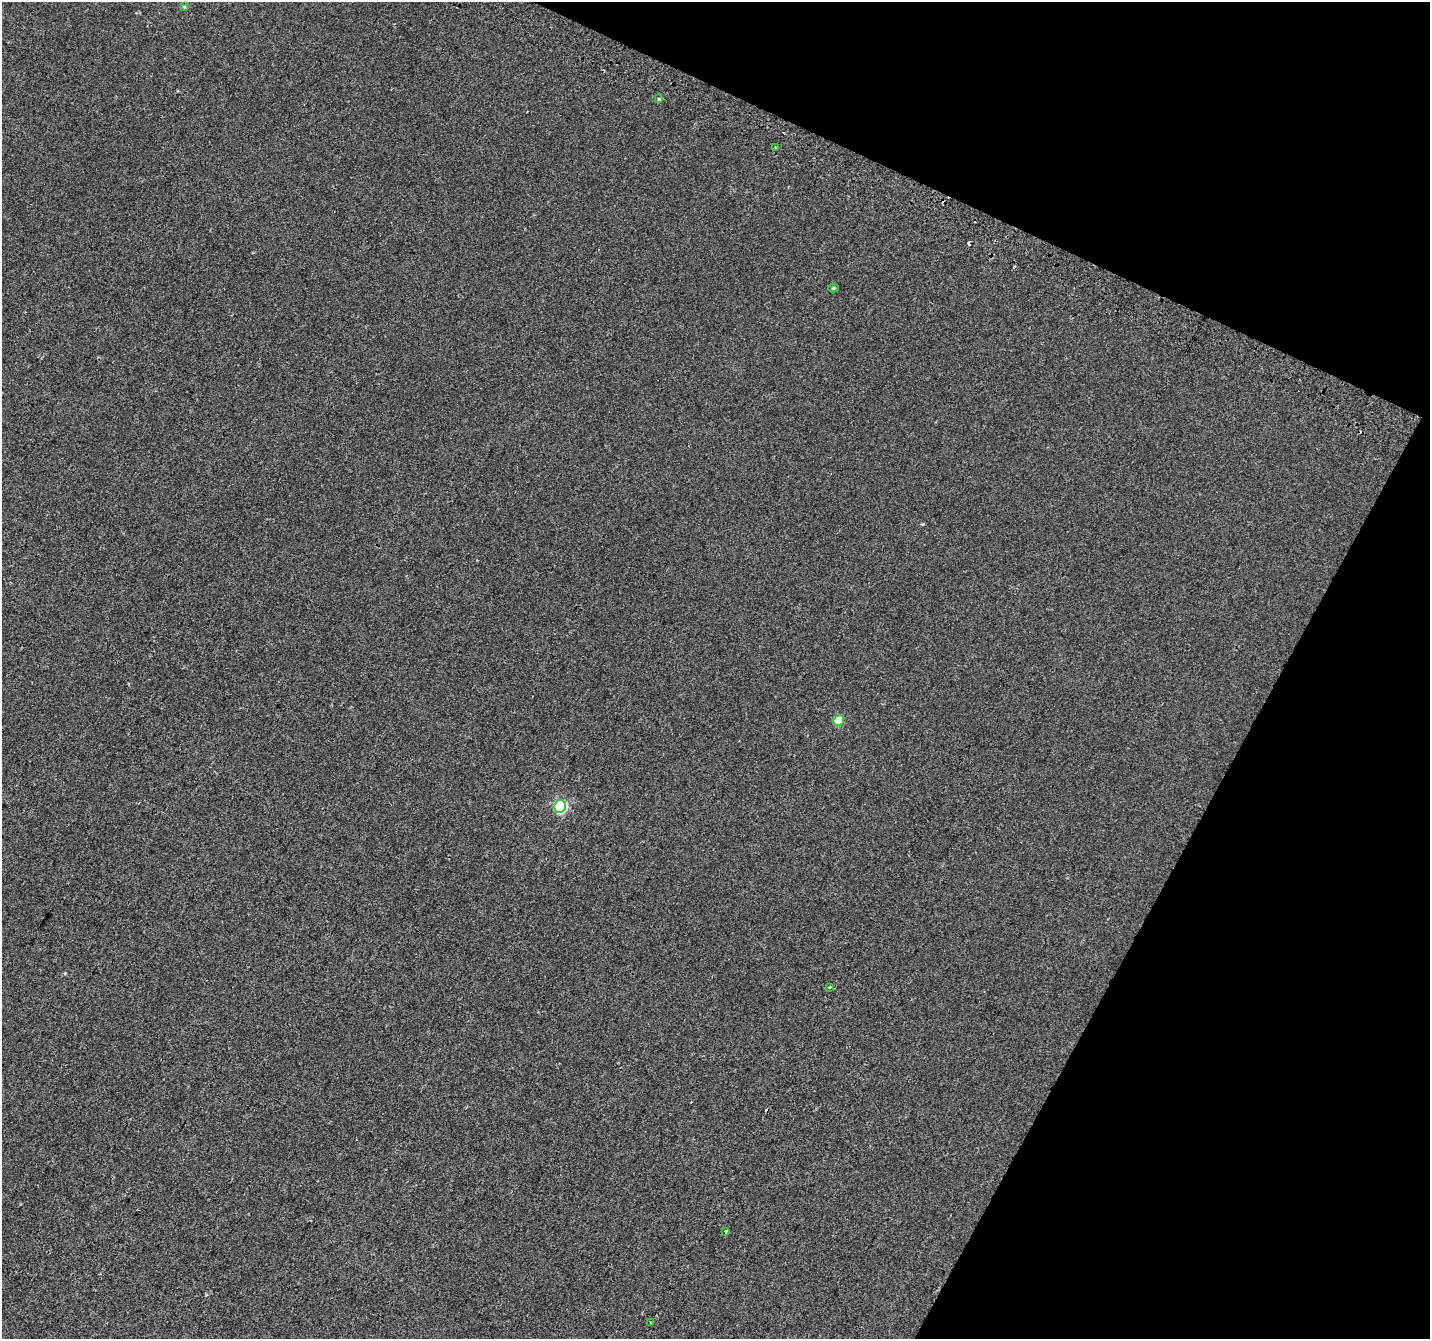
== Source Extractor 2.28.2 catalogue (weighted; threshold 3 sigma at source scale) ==
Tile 8 of 4 x 4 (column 4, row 2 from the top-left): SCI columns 4310-5737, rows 2982-4318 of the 5756 x 5897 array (HDU 1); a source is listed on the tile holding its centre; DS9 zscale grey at full resolution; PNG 1432 x 1341 px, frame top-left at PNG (2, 2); each listed source drawn as its Kron ellipse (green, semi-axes under 4 px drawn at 4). Shown black and unused: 23% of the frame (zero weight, under 2 of 3 exposures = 2% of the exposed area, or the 3 px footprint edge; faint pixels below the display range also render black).
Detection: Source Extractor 2.28.2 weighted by HDU 2 'WHT'; one run over the whole footprint, this tile lists its part. Background 0.00306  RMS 0.0037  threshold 0.0169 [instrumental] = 3 sigma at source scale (4.5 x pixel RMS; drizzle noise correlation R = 1.50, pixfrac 1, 0.0396/0.0396 arcsec/px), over >= 5 px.
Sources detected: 13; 4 cosmic-ray / hot-pixel residue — neither listed nor drawn; the other 9 listed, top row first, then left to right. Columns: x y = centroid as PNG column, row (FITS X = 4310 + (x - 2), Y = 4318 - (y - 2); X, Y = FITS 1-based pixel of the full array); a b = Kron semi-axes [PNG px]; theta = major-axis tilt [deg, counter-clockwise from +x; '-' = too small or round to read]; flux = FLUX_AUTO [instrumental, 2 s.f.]
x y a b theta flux
184 7 4 4 - 0.39
659 99 4 4 - 0.52
776 148 3 3 - 2.5
833 288 5 4 - 0.57
839 720 5 5 - 10
560 806 6 6 - 49
829 987 4 3 - 0.42
726 1231 3 3 - 0.69
651 1323 3 3 - 1.2